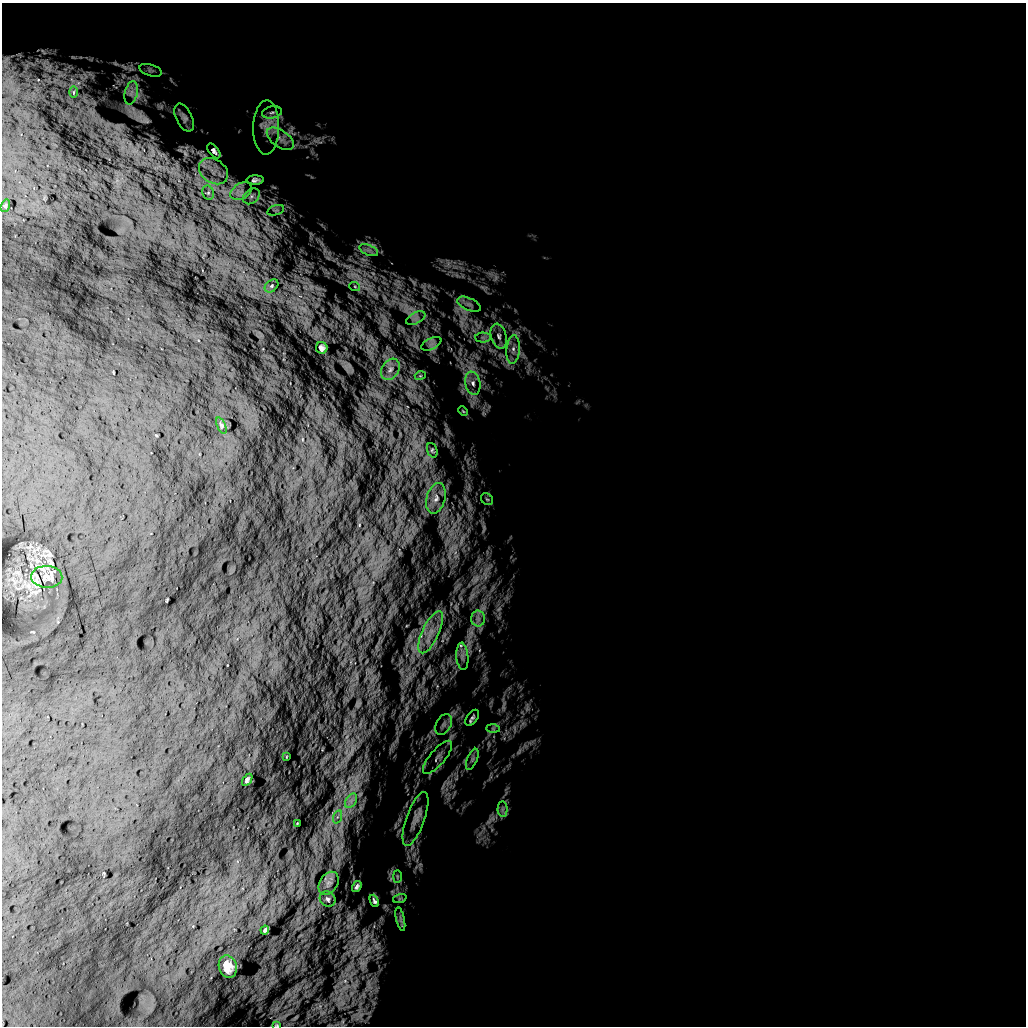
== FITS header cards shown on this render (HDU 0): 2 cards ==
NAXIS1  =                 1024 /
NAXIS2  =                 1024 /

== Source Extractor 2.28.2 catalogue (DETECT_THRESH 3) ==
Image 1024 x 1024 px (HDU 0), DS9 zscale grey, 1 PNG px = 1 image px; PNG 1028 x 1028 px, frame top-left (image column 1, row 1024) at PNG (2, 3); each listed source drawn as its Kron ellipse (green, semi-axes under 4 px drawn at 4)
Background 5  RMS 720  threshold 2160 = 3 sigma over >= 5 px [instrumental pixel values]
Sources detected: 59; all 59 listed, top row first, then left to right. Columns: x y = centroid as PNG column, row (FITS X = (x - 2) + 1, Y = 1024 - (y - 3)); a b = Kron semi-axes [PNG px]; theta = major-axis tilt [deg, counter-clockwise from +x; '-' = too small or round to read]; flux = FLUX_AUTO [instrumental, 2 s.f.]
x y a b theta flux
151 70 11 5 -17 160000
74 92 6 3 89 53000
131 93 12 6 76 240000
272 112 10 6 12 170000
184 118 15 8 -64 230000
266 127 27 13 89 850000
280 139 15 8 -35 440000
214 151 8 4 -52 170000
213 171 15 11 -35 650000
255 180 9 4 1 170000
241 191 11 7 32 320000
208 193 7 5 -70 100000
251 196 9 6 40 190000
5 206 6 4 72 62000
276 210 9 5 18 110000
369 250 10 5 -22 190000
272 286 8 5 42 93000
355 287 5 3 - 50000
469 304 12 6 -25 210000
416 318 10 5 27 200000
499 336 13 7 -73 320000
483 337 7 5 -1 150000
431 344 11 5 27 180000
322 348 6 5 - 160000
513 349 14 6 85 370000
390 369 11 8 59 320000
420 376 5 3 - 42000
473 383 12 7 -79 320000
463 411 5 3 - 45000
221 425 9 4 -69 79000
432 450 7 5 -69 78000
436 498 15 9 75 460000
487 499 7 5 -41 89000
47 577 15 11 -2 410000
478 619 8 6 -90 210000
431 632 23 8 65 770000
462 656 14 6 -85 240000
472 718 9 5 53 140000
444 724 11 7 61 220000
493 729 7 4 -1 86000
286 757 3 2 - 30000
438 757 21 7 50 370000
472 759 11 5 67 150000
247 780 7 4 57 110000
351 801 8 5 56 180000
502 809 7 5 89 140000
337 817 7 4 71 100000
415 819 28 9 70 560000
297 824 2 2 - 35000
397 877 6 3 90 59000
329 883 12 9 57 260000
357 887 6 3 57 110000
400 898 7 4 19 76000
328 899 8 7 - 150000
374 901 6 4 -65 110000
400 919 12 3 -78 130000
265 930 4 3 - 77000
228 967 11 9 -73 480000
277 1025 4 2 - 30000
At the frame edge (FLAGS 8, measured only in part): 1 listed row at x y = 277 1025